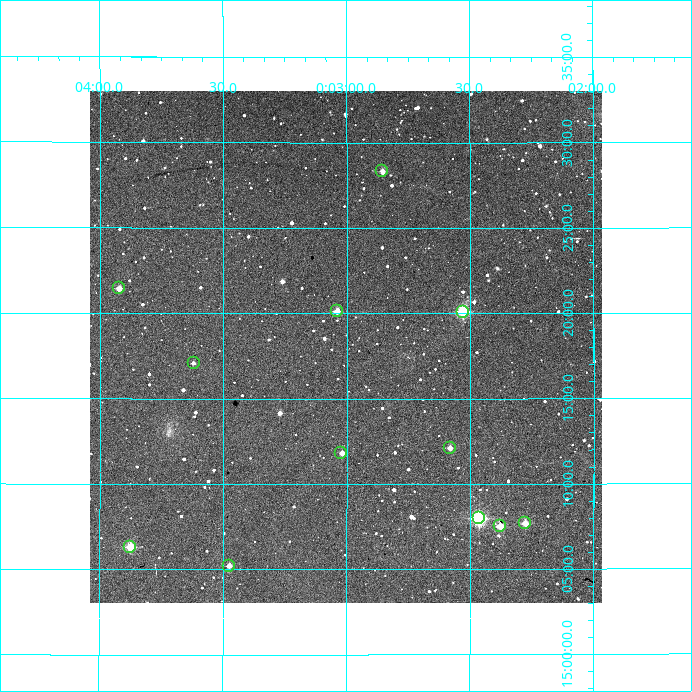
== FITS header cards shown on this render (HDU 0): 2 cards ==
NAXIS1  =                  512
NAXIS2  =                  512

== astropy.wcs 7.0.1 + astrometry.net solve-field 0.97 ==
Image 512 x 512 px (HDU 0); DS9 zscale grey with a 90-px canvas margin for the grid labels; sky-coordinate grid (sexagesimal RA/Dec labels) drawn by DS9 from the SOLVED WCS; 12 Tycho-2 reference stars matched to detected sources circled (green)
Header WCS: RA---TAN/DEC--TAN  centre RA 00:03:00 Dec +15:18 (0.75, +15.30 deg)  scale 3.52 arcsec/px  FOV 30.0' x 30.0'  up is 0 deg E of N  parity normal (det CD < 0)
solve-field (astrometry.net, Tycho-2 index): VERIFIED the header's WCS against the Tycho-2 star catalogue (verified at 2 index scales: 11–12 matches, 0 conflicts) and refined it, rather than solving blind
Solved WCS: RA---TAN-SIP/DEC--TAN-SIP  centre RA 00:03:00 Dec +15:18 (0.75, +15.30 deg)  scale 3.52 arcsec/px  FOV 30.0' x 30.0'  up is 0 deg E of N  parity normal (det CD < 0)
The solver's refit moves the header's centre by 2 arcsec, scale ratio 1.001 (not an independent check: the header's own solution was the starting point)
Tycho-2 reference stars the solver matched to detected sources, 12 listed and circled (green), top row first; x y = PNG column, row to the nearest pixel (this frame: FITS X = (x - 90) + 1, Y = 512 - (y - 91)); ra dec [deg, ICRS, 3 dp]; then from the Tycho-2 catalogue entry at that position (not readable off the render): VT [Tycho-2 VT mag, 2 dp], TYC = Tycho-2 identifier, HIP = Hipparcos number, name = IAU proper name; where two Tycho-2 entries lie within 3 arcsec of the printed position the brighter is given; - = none
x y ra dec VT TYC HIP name
382 171 0.714 +15.472 11.47 1178-1932-1 - -
119 288 0.981 +15.357 11.05 1178-1540-1 - -
337 311 0.760 +15.336 10.74 1178-1546-1 - -
463 312 0.633 +15.335 8.99 1178-1462-1 198 -
194 363 0.905 +15.285 12.37 1178-1934-1 - -
450 448 0.646 +15.202 11.35 1178-1519-1 - -
341 453 0.755 +15.197 11.68 1178-1506-1 - -
479 518 0.616 +15.133 9.14 1178-1754-1 - -
525 523 0.569 +15.128 10.74 1178-1874-1 - -
500 526 0.594 +15.125 10.61 1178-1786-1 - -
130 547 0.969 +15.105 10.28 1178-1531-1 - -
229 566 0.869 +15.087 11.76 1178-1791-1 - -